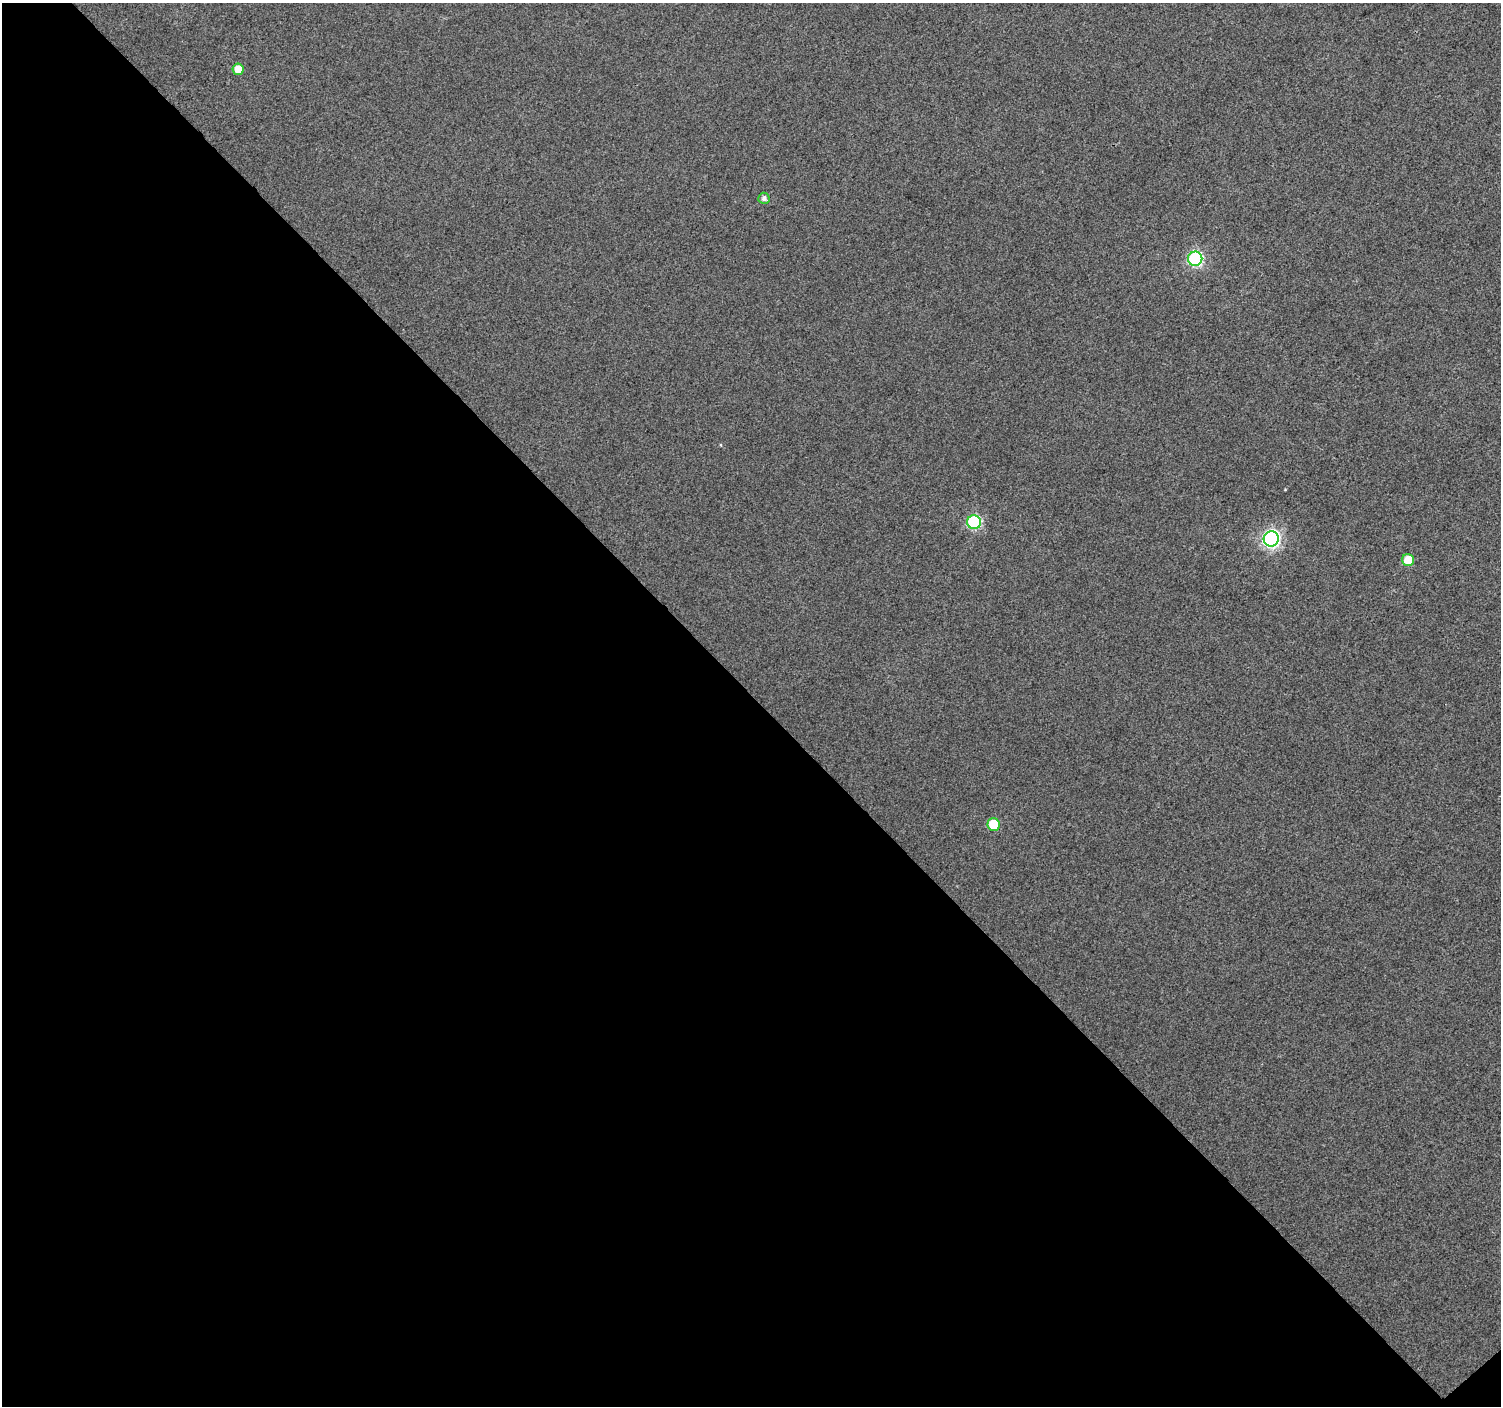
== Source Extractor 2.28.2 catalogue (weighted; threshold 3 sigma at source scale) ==
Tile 3 of 2 x 2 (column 1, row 2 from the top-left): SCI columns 1-1499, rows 83-1486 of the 3000 x 2990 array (HDU 1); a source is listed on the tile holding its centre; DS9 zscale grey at full resolution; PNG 1503 x 1408 px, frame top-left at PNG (2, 3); each listed source drawn as its Kron ellipse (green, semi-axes under 4 px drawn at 4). Shown black and unused: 51% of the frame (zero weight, under 3 of 4 exposures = <1% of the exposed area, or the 3 px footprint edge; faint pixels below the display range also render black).
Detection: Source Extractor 2.28.2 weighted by HDU 2 'WHT'; one run over the whole footprint, this tile lists its part. Background 0.0348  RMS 0.011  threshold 0.0496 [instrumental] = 3 sigma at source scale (4.5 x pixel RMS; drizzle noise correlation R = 1.50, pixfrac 1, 0.0396/0.0396 arcsec/px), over >= 5 px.
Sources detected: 7; all 7 listed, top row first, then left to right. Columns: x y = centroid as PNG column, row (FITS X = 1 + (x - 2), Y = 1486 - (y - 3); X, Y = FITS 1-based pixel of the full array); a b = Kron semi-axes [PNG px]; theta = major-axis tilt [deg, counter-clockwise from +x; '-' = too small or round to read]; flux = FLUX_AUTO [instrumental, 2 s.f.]
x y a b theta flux
238 69 6 5 - 14
764 198 5 5 - 4.5
1195 259 7 7 - 190
974 522 7 6 - 140
1271 539 8 7 - 320
1408 560 6 6 - 21
994 824 6 6 - 46